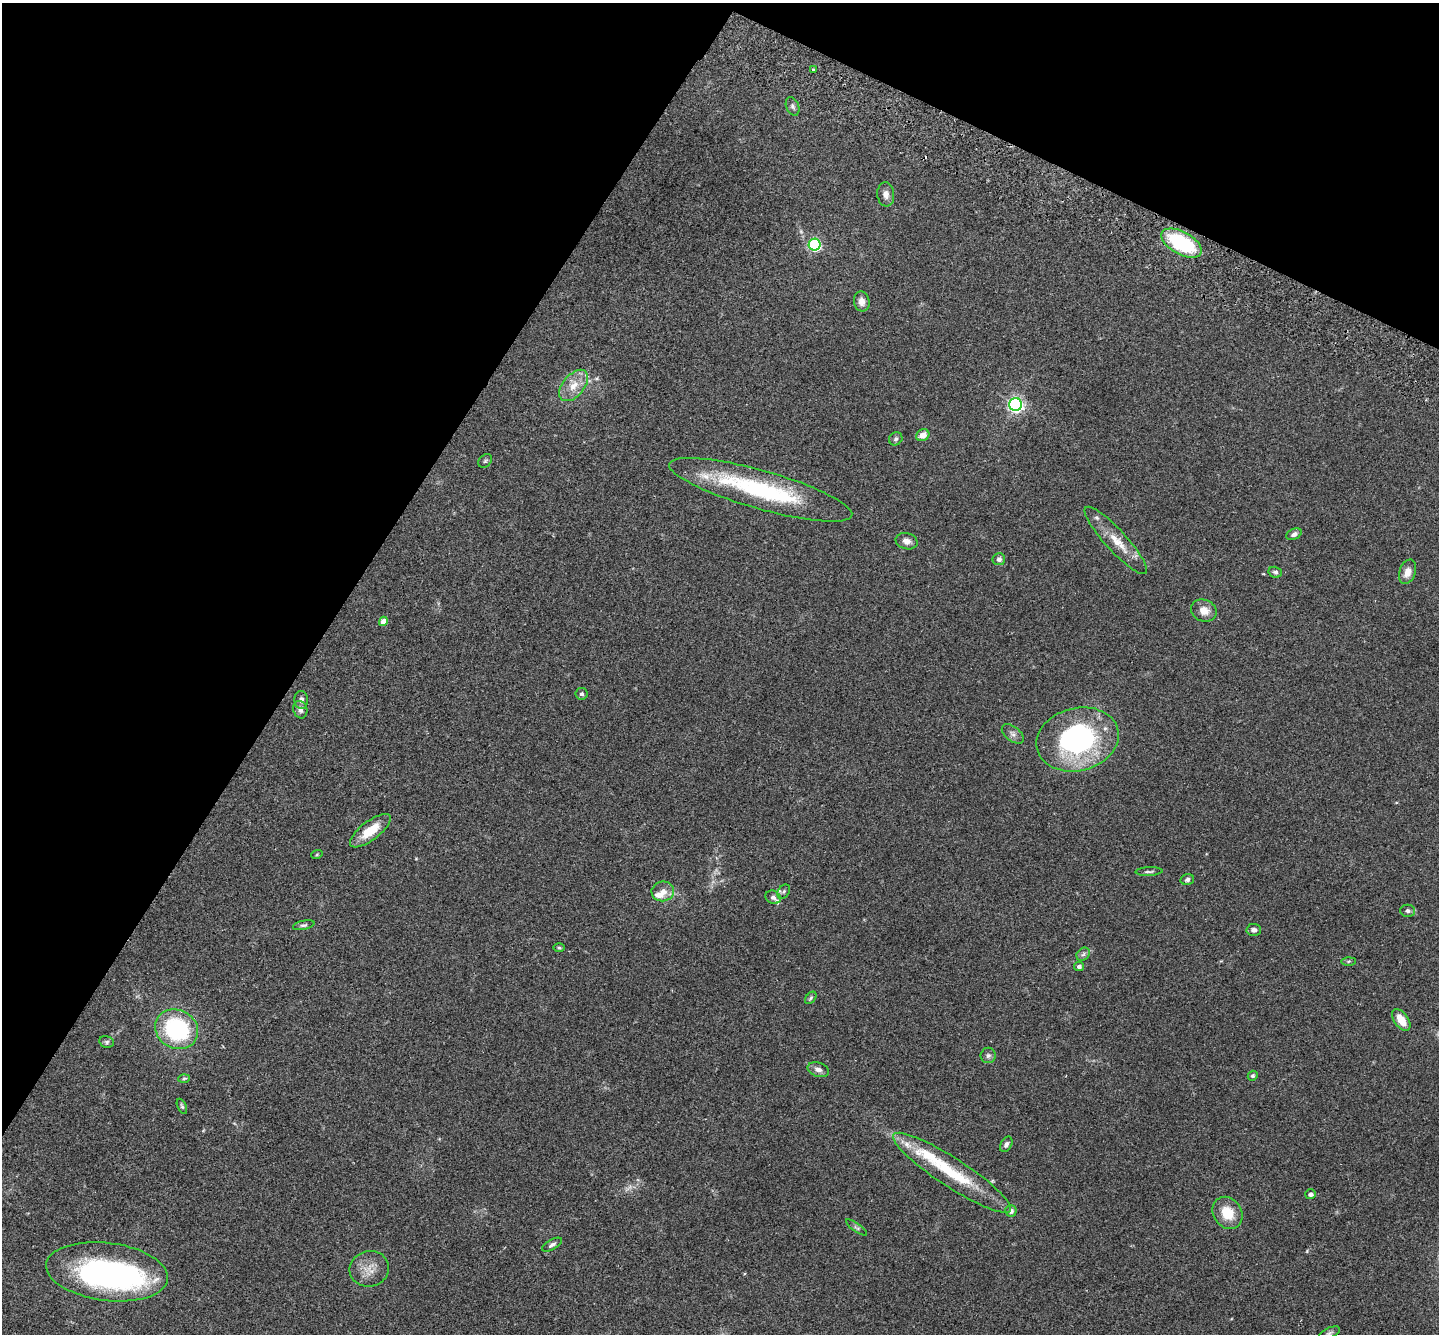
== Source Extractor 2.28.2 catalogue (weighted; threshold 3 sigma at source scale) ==
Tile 2 of 4 x 4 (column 2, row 1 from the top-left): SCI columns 1470-2906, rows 4197-5528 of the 5815 x 5864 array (HDU 1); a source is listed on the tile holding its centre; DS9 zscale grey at full resolution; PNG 1441 x 1336 px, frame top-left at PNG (2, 3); each listed source drawn as its Kron ellipse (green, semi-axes under 4 px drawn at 4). Shown black and unused: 28% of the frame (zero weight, under 2 of 3 exposures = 3% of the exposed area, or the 3 px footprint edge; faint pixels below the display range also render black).
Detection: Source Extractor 2.28.2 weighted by HDU 2 'WHT'; one run over the whole footprint, this tile lists its part. Background 0.114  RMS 0.0095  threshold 0.0427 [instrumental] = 3 sigma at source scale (4.5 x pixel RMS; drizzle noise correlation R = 1.50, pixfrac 1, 0.05/0.05 arcsec/px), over >= 5 px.
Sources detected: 69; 1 too faint to see at this stretch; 2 inside a brighter object's white glare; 1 cosmic-ray / hot-pixel residue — neither listed nor drawn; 7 inside a brighter listed object's ellipse — not listed separately; the other 58 listed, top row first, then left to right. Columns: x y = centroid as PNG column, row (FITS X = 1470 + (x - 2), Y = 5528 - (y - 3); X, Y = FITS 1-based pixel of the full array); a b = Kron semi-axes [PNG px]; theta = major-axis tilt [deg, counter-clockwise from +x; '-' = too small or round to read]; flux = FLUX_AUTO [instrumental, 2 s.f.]
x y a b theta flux
813 69 3 2 - 0.61
793 106 9 6 -67 2.4
886 194 12 8 -84 5.5
1181 243 22 11 -29 74
815 245 6 6 - 140
862 301 10 8 -78 5.4
574 385 18 10 50 13
1016 405 6 6 - 270
923 435 7 5 30 7.8
896 439 7 6 - 2.2
485 461 8 5 45 1.8
761 490 95 19 -16 110
1294 534 8 5 25 3.2
1116 540 44 10 -47 19
907 541 11 8 -15 5
999 559 6 6 - 2.7
1275 572 7 5 -15 2.1
1407 572 13 8 71 7.7
1204 611 13 10 -23 9.6
383 621 5 4 - 8.7
582 694 6 6 - 2
301 700 9 6 -87 3.6
300 710 9 7 -72 3.6
1013 734 13 7 -39 3.9
1078 739 42 31 14 180
370 831 24 9 37 19
317 854 6 3 20 0.98
1149 872 13 3 3 1.8
1187 880 6 5 - 2.4
663 891 11 10 - 7.3
784 892 8 5 55 2
773 897 8 6 -27 2.9
1407 911 7 6 - 2.6
304 925 11 4 12 2.2
1254 930 7 6 - 3.6
559 948 6 4 -1 1.2
1083 954 7 6 - 2.2
1348 961 7 4 1 1.3
1079 966 5 4 - 2.6
811 998 7 4 51 1.5
1401 1020 12 7 -55 13
177 1029 22 19 -29 95
107 1042 7 6 - 1.9
988 1055 8 7 - 2.7
818 1070 11 7 -17 4.4
1253 1076 5 4 - 1.7
184 1078 6 4 3 1.3
182 1106 8 4 -65 1.5
1006 1144 8 5 60 2.9
952 1173 69 14 -33 57
1311 1194 5 5 - 2.4
1011 1211 6 5 - 3.3
1228 1213 17 14 -56 20
857 1228 12 3 -36 1.8
552 1245 11 5 28 2.7
369 1269 20 18 14 13
107 1272 61 29 -7 230
1329 1333 11 5 24 2.4
Isophote crosses this tile's border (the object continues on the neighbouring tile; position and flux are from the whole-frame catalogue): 1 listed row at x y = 1329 1333